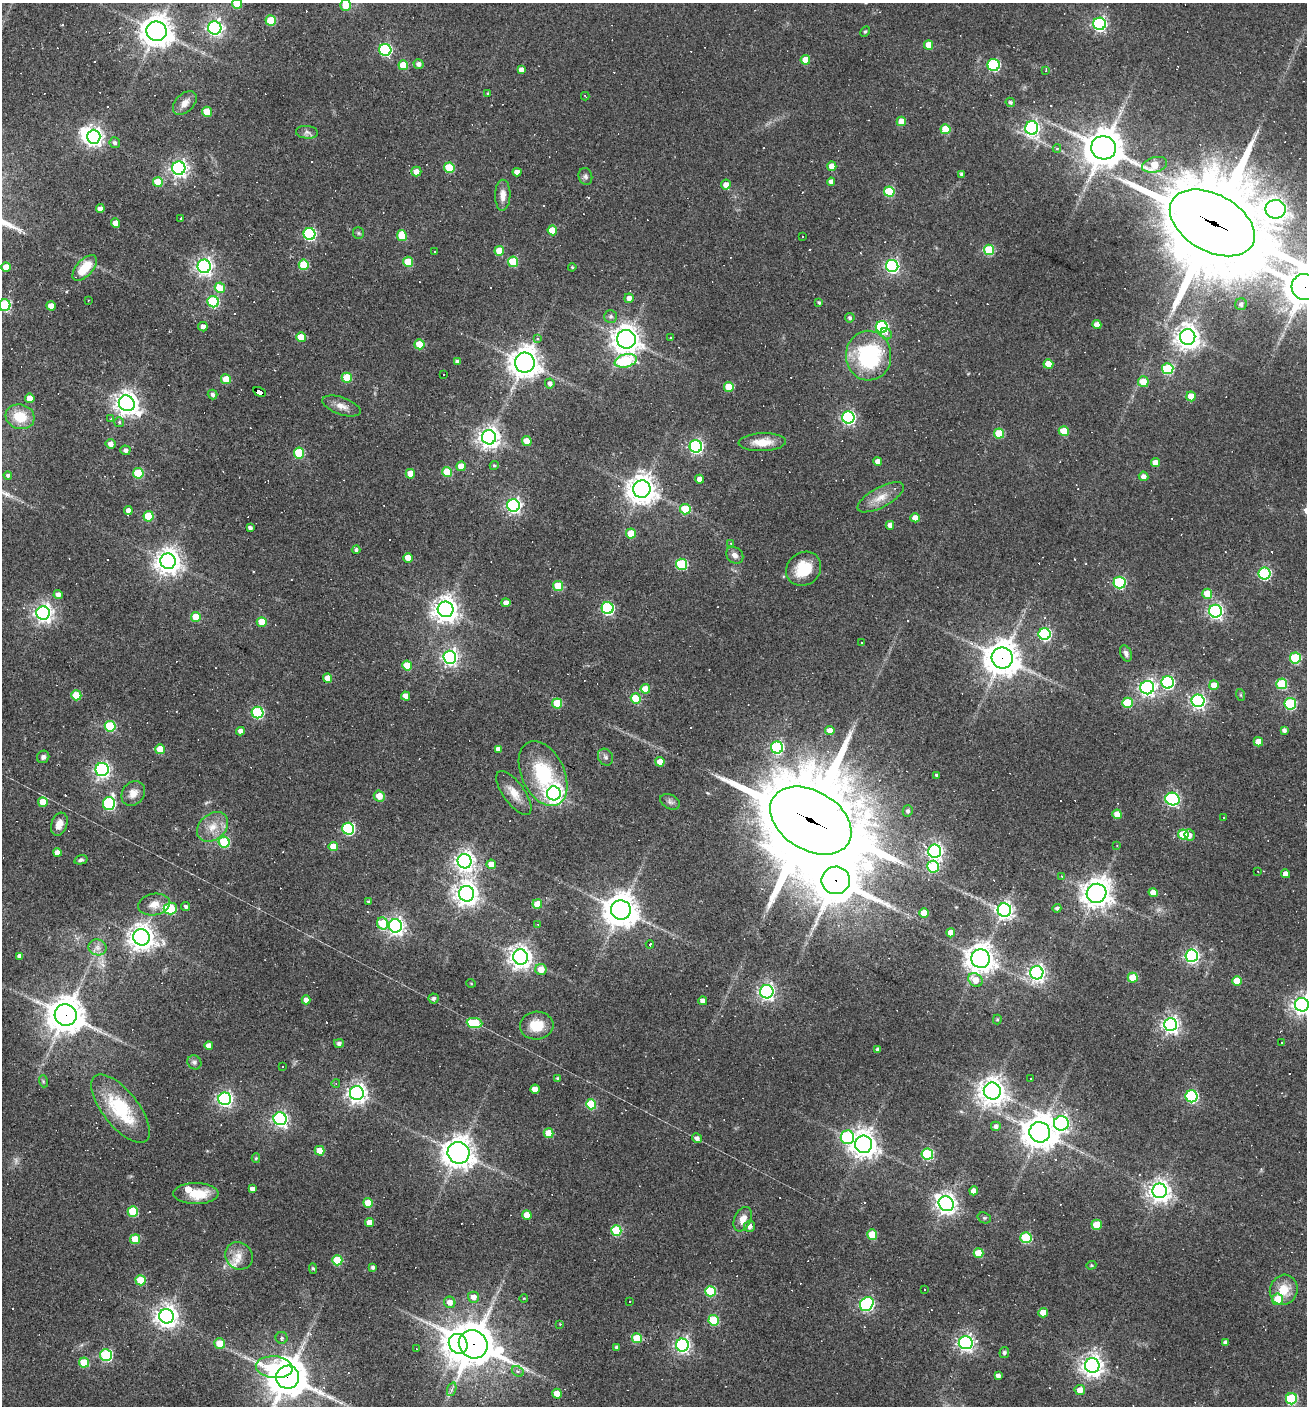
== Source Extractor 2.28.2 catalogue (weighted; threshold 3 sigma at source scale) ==
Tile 11 of 4 x 4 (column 3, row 3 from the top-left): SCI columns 2882-4186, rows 1405-2808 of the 5628 x 5617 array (HDU 1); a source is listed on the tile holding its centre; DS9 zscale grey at full resolution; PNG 1309 x 1408 px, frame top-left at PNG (2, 3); each listed source drawn as its Kron ellipse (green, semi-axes under 4 px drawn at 4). Shown black and unused: <1% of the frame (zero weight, under 2 of 3 exposures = <1% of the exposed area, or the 3 px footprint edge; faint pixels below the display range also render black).
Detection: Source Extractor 2.28.2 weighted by HDU 2 'WHT'; one run over the whole footprint, this tile lists its part. Background 0.0535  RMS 0.0077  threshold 0.0346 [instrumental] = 3 sigma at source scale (4.5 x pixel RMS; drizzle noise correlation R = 1.50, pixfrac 1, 0.05/0.05 arcsec/px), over >= 5 px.
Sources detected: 409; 1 too faint to see at this stretch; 2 inside a brighter object's white glare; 57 cosmic-ray / hot-pixel residue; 1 long thin detection or spike segment (spike, bleed or trail) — neither listed nor drawn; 2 inside a brighter listed object's ellipse — not listed separately; the other 346 listed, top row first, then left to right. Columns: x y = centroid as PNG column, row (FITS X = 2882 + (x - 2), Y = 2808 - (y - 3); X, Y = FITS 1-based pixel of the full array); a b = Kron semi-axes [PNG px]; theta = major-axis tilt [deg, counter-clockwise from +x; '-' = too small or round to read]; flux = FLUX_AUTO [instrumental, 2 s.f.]
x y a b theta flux
237 3 5 5 - 25
345 5 5 5 - 13
271 20 5 5 - 28
1099 24 6 6 - 160
215 28 7 6 - 240
156 31 10 9 - 1200
865 32 5 4 - 1
929 45 5 4 - 12
385 50 6 6 - 110
805 60 5 4 - 13
418 64 5 5 - 3
403 65 5 5 - 20
994 65 6 6 - 79
521 70 4 4 - 3.7
1046 70 4 3 - 1.3
488 94 3 3 - 0.85
585 96 4 2 - 0.8
1010 102 5 4 - 1.6
185 103 14 9 45 6
207 112 5 5 - 17
901 121 5 4 - 11
1032 128 7 6 - 210
946 129 5 5 - 20
307 132 11 6 -6 2.7
94 137 7 6 - 370
115 143 5 5 - 2.3
1103 148 12 11 - 1900
1057 149 4 3 - 1.7
1154 165 13 7 15 22
832 166 4 4 - 8.4
179 168 6 6 - 310
449 168 5 5 - 30
416 172 5 5 - 5.9
517 172 4 4 - 4.8
962 174 4 3 - 1.8
585 176 8 6 -77 2.4
158 182 5 5 - 22
831 182 4 4 - 3.2
726 185 5 5 - 5.5
889 192 5 5 - 41
503 195 15 8 89 6.3
100 209 4 4 - 3.5
1276 209 10 9 - 390
180 218 2 2 - 0.62
115 223 4 4 - 6.8
1212 223 46 28 -29 16000
552 230 5 5 - 16
358 233 6 5 - 1.3
309 234 6 6 - 120
402 236 5 5 - 25
803 236 3 2 - 0.57
989 250 5 5 - 43
435 251 3 2 - 0.59
499 251 5 5 - 17
408 262 5 5 - 25
513 262 5 5 - 31
304 265 5 5 - 30
204 266 7 6 - 300
892 266 6 6 - 160
6 267 5 4 - 8.6
572 267 4 3 - 0.82
85 268 16 8 48 21
1305 287 13 13 - 2100
220 288 5 5 - 23
629 298 5 4 - 4.1
88 300 4 3 - 0.54
213 302 6 5 - 72
819 302 4 3 - 1.3
1241 304 6 6 - 2.8
5 305 6 6 - 80
51 306 5 4 - 8
611 316 6 6 - 1.8
850 318 5 4 - 1.9
1097 325 4 4 - 6.8
203 327 5 4 - 3.7
882 327 6 6 - 100
886 334 6 5 - 3.1
301 337 5 4 - 14
671 337 3 2 - 1.2
1188 337 8 7 - 730
537 339 4 3 - 2.8
626 339 9 9 - 780
419 344 5 5 - 22
869 356 25 22 -89 81
626 361 11 6 13 63
458 362 4 4 - 2.8
525 363 10 10 - 990
1048 364 5 5 - 15
1168 369 5 5 - 58
443 375 3 2 - 0.79
347 378 5 5 - 23
226 379 5 5 - 17
1143 382 5 5 - 11
550 383 5 4 - 2.9
729 387 5 5 - 19
260 392 7 4 -27 240
213 394 5 4 - 2.1
1191 396 5 4 - 12
30 398 5 4 - 9.6
127 403 8 7 - 670
341 406 20 8 -19 6.2
20 417 15 12 -17 19
848 417 6 6 - 160
111 418 3 3 - 0.71
119 422 5 5 - 1.5
1064 431 5 5 - 18
999 433 5 5 - 27
489 437 7 7 - 550
527 441 5 4 - 11
762 442 24 9 2 12
111 444 5 4 - 4.5
696 446 6 6 - 190
125 450 5 5 - 2.8
299 453 5 5 - 44
878 461 4 4 - 4.8
1155 463 4 4 - 7.1
494 465 5 4 - 1.1
461 466 5 4 - 10
447 472 5 5 - 29
138 473 5 5 - 44
410 474 5 4 - 13
8 475 4 4 - 1.5
1143 476 5 4 - 3.9
699 479 4 4 - 5.4
642 489 8 8 - 1000
881 497 26 10 28 11
513 505 6 6 - 220
685 509 5 5 - 25
128 510 4 4 - 4.3
148 516 5 5 - 26
915 518 5 4 - 8.2
890 525 4 4 - 5.1
250 528 4 3 - 2.5
631 533 5 5 - 18
731 543 3 3 - 0.98
356 550 4 4 - 1.8
735 555 9 7 -42 3.9
408 558 5 4 - 9.3
168 561 8 7 - 810
681 564 6 5 - 65
804 569 18 16 39 23
1264 573 6 6 - 99
1119 582 6 6 - 88
558 586 5 5 - 29
58 594 4 4 - 3.8
1207 594 5 5 - 15
506 603 4 4 - 4.7
608 608 6 6 - 120
446 609 8 8 - 750
1215 611 6 6 - 210
43 613 7 6 - 370
196 617 5 5 - 19
262 622 5 5 - 18
1045 634 6 6 - 110
862 643 3 2 - 0.84
1126 653 8 5 -66 2.9
450 657 6 6 - 260
1002 658 10 10 - 1500
1295 658 5 5 - 58
407 665 5 5 - 22
327 678 4 4 - 7.6
1168 682 6 6 - 120
1282 684 5 5 - 46
1214 685 5 5 - 10
1147 688 7 6 - 270
645 689 5 5 - 14
76 695 5 5 - 20
1241 695 6 4 -71 0.88
406 696 4 4 - 5.9
636 698 5 5 - 33
1198 701 6 6 - 210
557 703 5 5 - 28
1127 703 5 5 - 32
1290 704 6 5 - 67
258 713 6 5 - 89
110 726 5 5 - 50
1284 730 4 4 - 2.4
240 731 4 4 - 3.7
830 731 4 4 - 8.6
1258 742 5 4 - 11
777 747 6 6 - 100
160 749 5 5 - 14
498 749 4 4 - 4
43 757 6 6 - 2.4
605 757 9 7 -61 2.6
660 762 5 4 - 8.8
102 770 6 6 - 230
543 774 34 21 -65 54
936 775 3 3 - 1.2
133 793 13 11 52 7.1
514 793 26 10 -54 11
554 793 7 7 - 390
379 796 5 5 - 9.8
1172 799 7 6 - 160
43 802 5 5 - 14
670 802 10 7 -28 2.7
109 804 6 6 - 97
908 811 5 5 - 1.9
1117 814 4 4 - 9.9
1224 818 3 2 - 0.54
811 820 44 29 -31 15000
59 824 12 8 70 6.6
213 827 17 13 40 12
348 829 6 6 - 100
1183 834 5 5 - 36
1190 835 6 5 - 3.5
224 842 5 5 - 53
1117 845 4 3 - 0.63
333 846 5 4 - 11
935 851 6 6 - 260
57 853 4 4 - 6
81 860 7 4 14 1.6
464 861 7 7 - 460
491 864 4 4 - 11
933 867 6 6 - 63
1258 871 2 2 - 0.68
1285 874 4 4 - 4.9
1062 876 3 3 - 0.76
836 880 14 14 - 2700
1153 892 5 4 - 8.3
1097 893 10 9 - 880
467 894 8 7 - 680
368 902 4 4 - 1.2
537 904 5 4 - 14
154 905 16 10 9 7.6
186 907 5 4 - 2
170 908 7 6 - 44
1057 908 4 4 - 2.3
621 910 10 9 - 1500
1004 910 7 6 - 290
924 913 5 4 - 16
383 923 6 5 - 24
538 924 3 2 - 0.83
395 926 7 6 - 330
951 933 4 4 - 7.4
141 937 8 8 - 770
650 944 4 3 - 4.3
98 947 9 8 - 4.2
20 956 4 4 - 3.5
1192 956 6 6 - 190
521 957 7 7 - 610
980 959 9 9 - 900
541 969 5 5 - 11
1037 973 7 6 - 300
1133 978 5 5 - 21
975 980 8 6 -37 9.7
1237 981 5 5 - 13
471 983 5 3 - 0.66
767 992 7 6 - 250
434 998 5 5 - 2.3
306 1000 4 4 - 4.3
703 1001 4 4 - 6.5
1302 1005 7 7 - 400
66 1015 11 10 - 1700
997 1019 5 4 - 1.1
475 1023 8 5 -6 44
1170 1024 6 6 - 320
537 1026 17 14 6 17
339 1043 5 4 - 2.5
1282 1043 2 2 - 0.63
209 1046 4 4 - 7.3
878 1049 4 4 - 2.7
194 1062 7 6 - 2.2
283 1066 3 3 - 0.91
558 1079 4 4 - 2.1
1030 1079 2 2 - 0.7
43 1081 6 4 -73 0.97
336 1083 4 3 - 0.65
535 1089 5 4 - 9.5
992 1091 9 8 - 820
357 1093 7 7 - 430
1192 1096 6 6 - 110
225 1099 6 6 - 230
591 1104 5 5 - 39
121 1109 41 17 -51 51
280 1119 6 6 - 230
1061 1123 7 7 - 270
996 1126 5 4 - 2.8
1040 1132 10 10 - 1300
549 1133 5 5 - 16
847 1137 7 6 - 75
697 1138 5 4 - 3.7
864 1144 9 8 - 800
320 1151 5 4 - 15
458 1153 11 11 - 890
927 1154 6 5 - 76
256 1158 5 4 - 1.1
252 1189 4 4 - 3.9
974 1191 4 4 - 5
1160 1191 7 7 - 590
196 1194 22 10 0 20
368 1203 5 4 - 15
946 1204 8 7 - 490
133 1211 5 5 - 37
527 1215 5 4 - 12
984 1218 7 5 -19 1.4
743 1219 13 8 65 7.2
369 1223 4 4 - 9.6
1097 1225 5 5 - 19
749 1226 5 5 - 4.1
616 1230 5 5 - 43
872 1235 5 5 - 26
1026 1238 5 5 - 58
135 1239 5 5 - 20
978 1253 5 5 - 21
239 1256 14 13 - 8.8
337 1260 5 5 - 32
1091 1265 5 4 - 0.9
373 1267 3 3 - 2
313 1268 5 4 - 1.4
141 1280 5 5 - 25
924 1289 3 3 - 18
1284 1290 15 13 65 15
710 1291 5 5 - 43
473 1297 5 5 - 5.2
524 1298 4 3 - 0.62
1278 1299 5 5 - 15
450 1302 6 5 - 5.3
630 1302 3 3 - 6.9
867 1304 7 6 - 160
1043 1313 5 4 - 13
167 1316 7 7 - 600
714 1320 5 5 - 35
560 1324 3 3 - 0.62
282 1338 6 6 - 2.2
637 1338 5 5 - 26
1225 1342 4 4 - 2
220 1343 5 5 - 13
966 1343 7 6 - 280
458 1344 10 9 - 710
473 1344 15 13 -40 2300
682 1345 6 6 - 230
616 1347 4 4 - 1.8
416 1349 3 2 - 0.57
1004 1353 5 5 - 1.6
106 1355 6 6 - 85
84 1363 5 5 - 24
1092 1366 7 7 - 560
274 1367 18 11 -4 43
518 1371 6 5 - 1.7
998 1376 4 4 - 3
287 1377 11 11 - 2200
452 1389 7 4 71 2
1080 1390 5 5 - 7.2
557 1394 5 4 - 14
1291 1399 6 5 - 72
Overlapping masked pixels (flux is a lower limit): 9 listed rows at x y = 1212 223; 1305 287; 260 392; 1002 658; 811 820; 836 880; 66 1015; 473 1344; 287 1377
Isophote crosses this tile's border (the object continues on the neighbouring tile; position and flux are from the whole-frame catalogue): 7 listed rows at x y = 237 3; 345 5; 1212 223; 1305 287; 5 305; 1302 1005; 287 1377